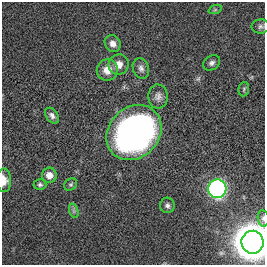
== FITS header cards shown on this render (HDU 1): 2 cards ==
NAXIS1  =                  263
NAXIS2  =                  263

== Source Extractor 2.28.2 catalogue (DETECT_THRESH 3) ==
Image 263 x 263 px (HDU 1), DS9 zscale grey, 1 PNG px = 1 image px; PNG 267 x 267 px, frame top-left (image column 1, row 263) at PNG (2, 2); each listed source drawn as its Kron ellipse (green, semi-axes under 4 px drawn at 4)
Background 0.00345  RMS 0.035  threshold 0.104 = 3 sigma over >= 5 px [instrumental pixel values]
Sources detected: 20; all 20 listed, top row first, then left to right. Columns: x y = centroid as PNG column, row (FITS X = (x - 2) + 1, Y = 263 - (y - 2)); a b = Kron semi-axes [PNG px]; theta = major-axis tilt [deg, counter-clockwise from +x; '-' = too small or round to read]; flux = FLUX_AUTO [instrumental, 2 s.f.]
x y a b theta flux
215 10 7 4 19 3.4
261 26 9 7 0 7.5
113 44 9 7 -53 13
212 63 9 7 33 8.1
119 64 10 10 - 19
141 68 10 8 -68 9.6
107 70 11 10 - 26
244 89 7 5 79 4.2
158 96 12 9 -87 12
52 116 9 6 -51 8.5
134 133 30 25 45 930
49 175 7 7 - 18
4 180 12 7 -88 17
71 184 7 5 36 4.4
40 185 6 5 - 4.8
217 189 9 9 - 650
167 205 8 7 - 7.2
74 211 7 4 -71 5.4
263 218 8 5 -81 5.6
252 242 11 11 - 6900
At the frame edge (FLAGS 8, measured only in part): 3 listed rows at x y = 4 180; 263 218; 252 242